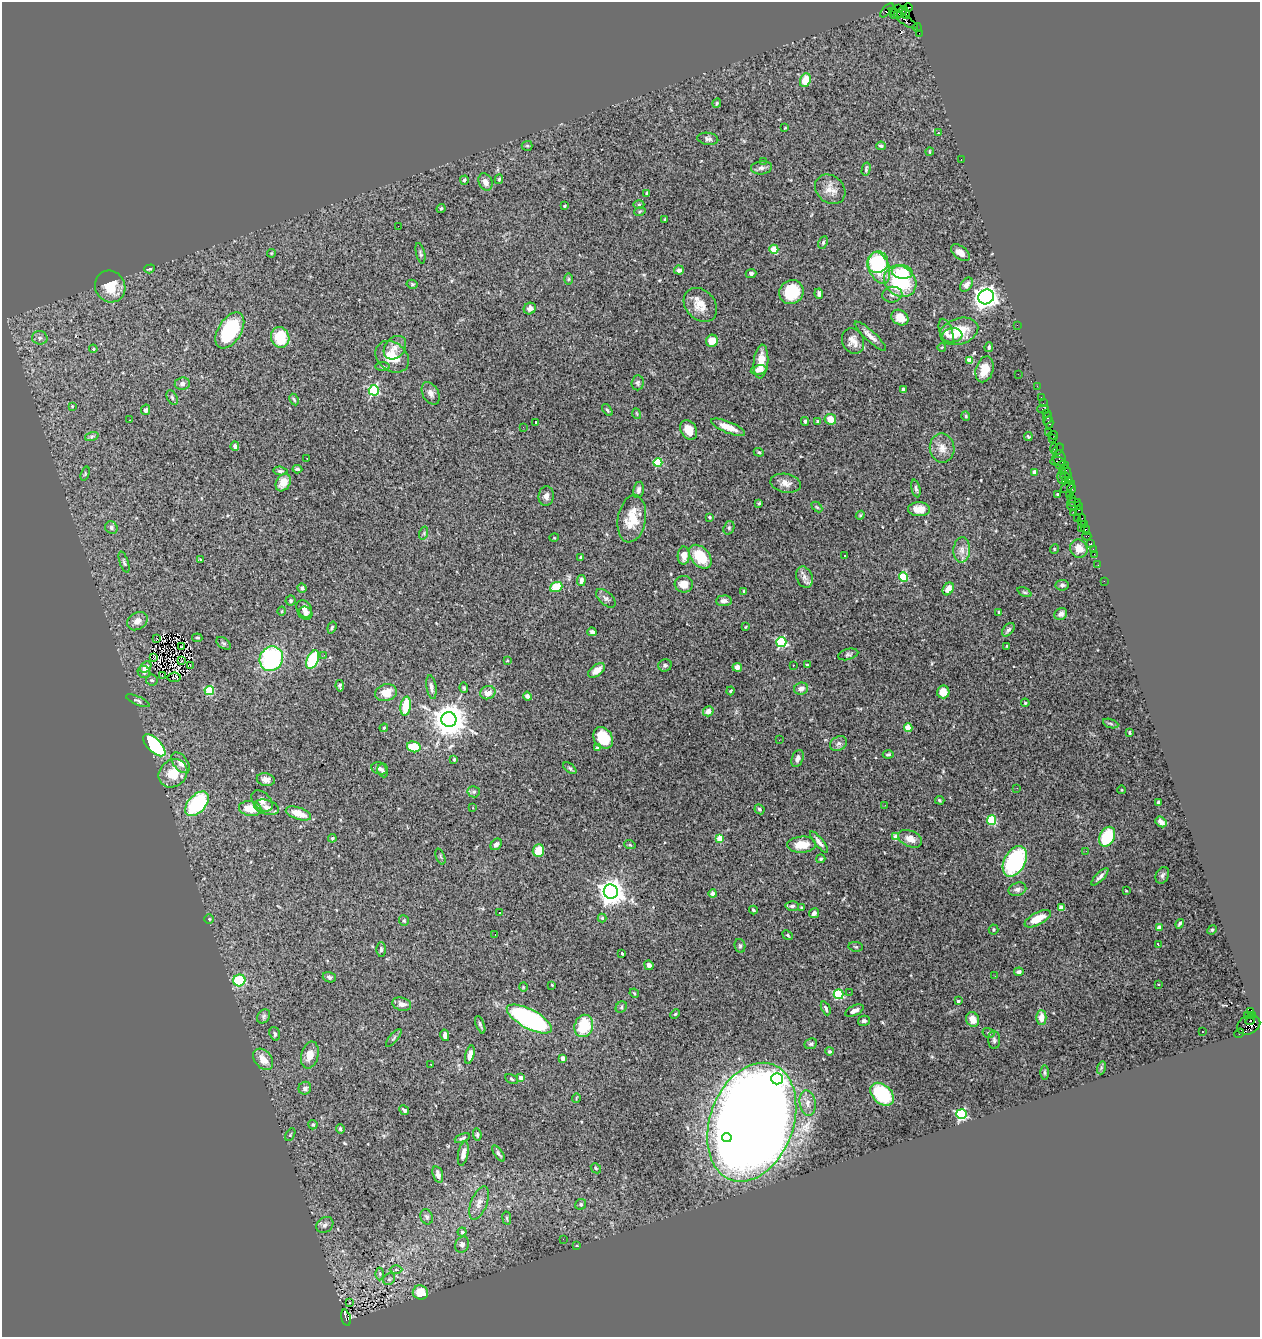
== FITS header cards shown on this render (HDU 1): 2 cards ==
NAXIS1  =                 1258
NAXIS2  =                 1335

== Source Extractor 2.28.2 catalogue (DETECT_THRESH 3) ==
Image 1258 x 1335 px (HDU 1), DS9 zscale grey, 1 PNG px = 1 image px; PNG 1262 x 1339 px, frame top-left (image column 1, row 1335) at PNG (2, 2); each listed source drawn as its Kron ellipse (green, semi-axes under 4 px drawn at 4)
Background 1.4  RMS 0.037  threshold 0.111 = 3 sigma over >= 5 px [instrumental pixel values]
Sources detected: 391; all 391 listed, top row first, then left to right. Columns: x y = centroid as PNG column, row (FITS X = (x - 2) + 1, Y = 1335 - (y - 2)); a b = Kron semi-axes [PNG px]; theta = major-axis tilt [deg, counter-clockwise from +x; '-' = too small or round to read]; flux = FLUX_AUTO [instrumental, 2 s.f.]
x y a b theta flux
908 7 4 3 - 300
898 8 4 3 - 140
887 10 8 3 47 300
902 12 6 4 51 390
894 13 6 4 -86 1000
898 14 4 3 - 300
906 14 5 3 - 220
903 19 17 4 -34 810
917 27 4 2 - 73
919 33 2 2 - 22
805 80 7 5 68 42
717 103 5 4 - 3
785 128 3 2 - 2
938 133 3 3 - 2.5
708 139 10 6 -7 8
527 146 5 5 - 3.2
881 146 4 3 - 4.5
929 152 4 2 - 1.9
961 159 2 2 - 2.9
763 161 2 2 - 56
761 168 10 6 6 7.9
866 169 7 3 76 3.7
499 179 5 3 - 3.2
464 180 4 3 - 4.6
485 182 9 6 -65 16
830 189 16 13 -42 28
647 193 4 3 - 3
639 205 5 3 - 3
565 206 3 3 - 2.6
441 208 5 3 - 3.3
640 211 6 3 19 2.8
665 219 3 3 - 2.2
398 226 2 2 - 5.8
823 242 6 4 65 3.9
774 249 4 4 - 37
271 253 4 4 - 2.4
420 253 10 4 -77 5.2
960 253 11 6 -37 15
878 262 11 10 - 160
879 268 16 10 -70 62
150 269 5 4 - 3
679 270 5 4 - 7.3
902 272 10 7 -6 66
751 273 5 4 - 4.5
569 279 6 4 89 2.8
900 281 17 14 -40 180
412 284 6 4 -12 3.4
966 285 8 5 53 10
110 286 16 15 - 60
791 292 12 11 - 95
819 294 5 3 - 6.4
892 295 10 8 8 12
986 297 8 7 - 1700
700 305 19 14 -46 36
530 308 6 5 - 9.1
900 318 9 7 -35 30
1017 325 2 2 - 39
230 330 20 11 58 190
959 331 19 13 17 64
946 332 13 6 -71 14
952 335 10 7 6 11
870 336 21 5 -42 17
280 337 10 9 - 84
40 338 7 7 - 9.1
712 341 6 6 - 35
853 341 13 10 -64 21
942 347 4 3 - 1.8
989 347 5 3 - 4.4
395 348 13 10 50 18
93 349 4 3 - 2.5
392 357 18 14 -39 54
970 361 4 4 - 36
761 362 17 7 85 36
383 367 7 3 -4 3.3
985 369 13 8 74 43
758 370 8 4 9 15
1018 374 2 2 - 2.1
638 383 7 6 - 5.7
182 384 7 6 - 8.8
1037 386 2 2 - 31
374 390 5 5 - 270
903 390 4 3 - 4.4
431 393 12 8 -61 12
1041 397 2 2 - 51
172 398 8 5 -63 5
294 399 6 4 -62 3.6
1043 403 2 2 - 42
72 406 3 2 - 2.3
1043 409 6 2 0 160
146 410 5 4 - 5.1
607 410 7 3 -52 3.6
1046 413 4 2 - 150
637 414 5 3 - 2.1
966 416 4 4 - 2.7
1048 418 7 3 69 100
830 419 6 5 - 35
129 420 3 2 - 4.1
805 421 4 3 - 3.9
818 421 3 3 - 2.9
536 422 4 3 - 29
1049 422 6 4 90 210
523 427 2 2 - 23
728 427 18 5 -22 32
689 430 10 7 -60 31
1048 433 4 3 - 150
1053 435 5 2 - 120
92 436 7 4 19 4.5
1028 436 4 3 - 2.8
1053 439 2 2 - 37
235 446 4 4 - 8
942 448 14 12 -81 24
1054 448 5 3 - 57
1058 450 7 4 48 120
759 452 5 4 - 3.1
307 458 2 2 - 1.9
1059 458 8 6 -87 630
1058 461 7 3 -3 430
658 463 4 4 - 110
1063 465 6 4 5 270
297 469 5 3 - 3.9
280 471 7 4 -6 5
1062 471 2 2 - 66
1066 471 7 2 -63 320
1034 472 4 3 - 13
85 474 7 4 73 3
1065 476 5 3 - 150
1062 478 6 3 -82 300
1065 480 4 3 - 150
1069 481 3 3 - 120
283 482 9 7 60 24
786 483 15 9 -10 17
1068 487 8 3 37 280
916 488 9 4 -77 5.9
1072 489 5 3 - 140
639 490 8 5 79 9.8
1058 494 3 3 - 3.7
1070 494 2 2 - 39
546 496 9 7 84 11
1072 498 2 2 - 74
759 503 4 3 - 3.8
1074 503 7 3 3 230
1078 505 3 2 - 87
1071 506 4 3 - 180
817 507 6 4 -44 3.1
919 509 11 7 -1 21
1079 510 3 2 - 89
1073 512 3 2 - 210
860 515 4 4 - 2.6
710 517 3 3 - 2.6
1078 518 2 2 - 14
632 519 24 14 81 61
1082 520 6 4 84 260
1085 525 3 2 - 84
111 528 6 6 - 6.6
729 528 7 5 71 5
1081 528 2 2 - 560
1086 530 5 3 - 190
424 533 7 4 72 3.5
1087 536 4 2 - 42
554 538 5 3 - 2.1
1091 544 4 3 - 130
1054 549 5 3 - 1.9
1079 549 9 8 - 25
1093 549 2 2 - 19
962 550 13 8 85 16
1094 554 2 2 - 43
684 556 9 6 88 18
845 556 3 3 - 5.6
581 557 3 3 - 4
700 557 14 9 -49 80
200 559 3 3 - 5.7
124 562 11 4 -71 5.3
1098 565 2 2 - 17
804 577 11 8 -70 12
904 577 5 4 - 140
581 581 5 4 - 10
1104 581 2 2 - 25
684 584 9 8 - 26
1062 585 6 5 - 6.2
556 587 6 5 - 79
302 588 5 4 - 5.9
948 589 7 5 60 21
744 591 4 3 - 3.4
1025 592 7 4 -25 3.9
606 598 12 6 -41 7.8
291 601 5 5 - 3.8
724 601 8 5 4 8.3
304 609 9 7 -59 12
282 611 4 3 - 1.9
999 612 4 3 - 3.1
305 613 7 6 - 8.4
1061 614 7 5 40 9.7
137 621 11 8 33 18
332 627 6 4 71 4.3
745 627 4 2 - 1.6
1008 630 8 5 48 7
592 632 5 4 - 5.6
197 638 5 3 - 2.7
156 639 3 2 - 1.9
781 642 5 5 - 230
224 643 8 5 -37 4.7
1007 646 3 3 - 1.9
181 647 2 2 - 1.6
848 654 10 5 15 5.6
324 655 2 2 - 7.3
154 657 4 2 - 1.7
271 659 13 11 58 310
313 660 10 5 66 160
181 661 2 2 - 1.9
507 661 4 2 - 1.6
190 665 2 2 - 2.3
665 665 7 6 - 5.1
793 665 3 2 - 2.3
807 665 3 3 - 2.7
146 667 6 4 44 16
737 667 5 4 - 17
596 670 10 5 38 20
144 672 6 5 - 7.8
162 675 3 2 - 1.1
174 677 6 4 8 2
152 680 6 5 - 5.5
340 686 6 3 -83 4.6
431 687 12 5 -82 11
464 688 5 3 - 4
801 689 7 6 - 12
209 691 5 4 - 110
730 691 4 3 - 2.9
943 692 6 6 - 21
386 693 11 8 14 36
488 693 8 6 22 23
527 696 4 4 - 8.3
138 701 12 4 -23 5.6
1025 703 4 3 - 2.7
406 706 9 5 81 68
708 711 5 5 - 19
449 719 7 7 - 5300
1111 723 8 3 -19 4.1
384 728 4 4 - 3.4
908 728 4 4 - 58
1129 733 3 3 - 3.7
603 738 11 9 -56 65
779 740 2 2 - 6.6
838 743 9 7 33 8.8
154 745 14 6 -45 220
414 747 7 5 -15 65
597 748 3 3 - 6.2
888 754 5 3 - 3.3
798 758 9 5 67 11
454 760 3 3 - 4.6
180 763 12 7 -53 20
380 768 8 6 -11 8.3
570 768 7 4 -38 4.1
383 771 7 5 -68 6.3
173 773 15 13 42 57
266 780 9 6 -12 14
1017 788 2 2 - 4.7
1122 790 4 3 - 1.7
474 792 6 5 - 5.2
940 800 4 3 - 2.9
262 801 12 8 -45 15
1158 803 4 3 - 17
197 804 15 9 47 250
885 805 3 2 - 4.9
267 807 13 7 -16 16
250 808 11 7 -9 44
473 808 3 2 - 2.8
760 809 5 4 - 5.6
298 813 13 6 -19 40
991 820 5 4 - 130
1161 822 6 4 -41 13
896 837 4 4 - 45
1107 837 10 7 64 100
332 838 4 3 - 3.4
720 838 4 4 - 48
910 839 12 8 -24 20
819 842 13 4 -51 12
496 844 6 5 - 8.5
630 845 6 3 -18 2.5
802 845 14 8 3 42
538 850 6 5 - 35
1086 851 2 2 - 3.1
440 857 8 2 -69 2.9
821 859 4 4 - 3.5
1015 861 16 10 61 300
1162 875 9 6 64 6.6
1100 877 11 4 46 8.9
1017 889 9 6 21 10
1126 891 3 2 - 2.1
611 892 7 7 - 2700
713 894 4 3 - 8.1
792 906 7 4 2 6.1
802 908 4 2 - 2.8
1061 908 4 4 - 36
753 910 4 3 - 3.4
499 913 3 2 - 3.5
814 913 5 5 - 9.2
602 918 4 4 - 3.8
209 919 5 4 - 3.1
1038 919 14 6 28 39
404 921 5 5 - 4
1180 924 5 3 - 4
1159 928 4 4 - 27
993 930 5 5 - 3.3
1212 930 5 4 - 3.2
495 934 2 2 - 1.2
788 935 6 4 -40 3.3
1158 945 3 2 - 2.9
740 946 7 5 -77 4.3
856 947 7 4 -7 4.1
381 949 7 4 88 5.2
622 953 3 2 - 2.5
649 965 5 4 - 10
1019 972 5 3 - 5.3
995 976 2 2 - 2.9
329 977 6 5 - 5.1
239 980 6 6 - 130
552 985 3 2 - 2
1159 985 3 3 - 3.4
523 987 5 3 - 1.9
849 992 2 2 - 5.6
634 993 5 4 - 2.7
838 994 5 5 - 190
958 1001 3 3 - 4.5
402 1004 9 6 -17 14
621 1007 6 5 - 4.1
826 1008 7 3 -66 5.4
854 1011 10 5 25 12
1251 1011 4 3 - 360
675 1014 5 3 - 2.6
1247 1015 3 2 - 22
1253 1015 4 3 - 33
264 1016 8 6 56 5.6
1041 1018 7 5 89 24
529 1019 25 9 -28 490
973 1020 7 6 - 26
864 1021 6 5 - 6.6
1250 1021 4 3 - 490
480 1025 9 3 -69 4.8
1249 1025 12 9 25 1800
584 1026 11 9 71 89
1202 1031 2 2 - 1.7
989 1033 6 5 - 4.3
1239 1033 5 3 - 110
275 1034 7 5 -74 4.9
445 1035 6 4 -77 8.8
394 1038 11 4 50 5
994 1040 9 6 -89 6.3
811 1044 6 5 - 4.7
829 1051 4 4 - 4.9
310 1055 14 8 76 28
470 1055 9 4 74 16
563 1058 4 3 - 8
263 1059 12 8 -50 28
431 1064 2 2 - 1.9
1101 1068 7 4 73 4.5
1044 1072 7 3 -90 3.7
521 1078 4 3 - 17
512 1079 7 4 -28 3.6
777 1079 6 5 - 470
305 1088 6 6 - 8.9
882 1094 13 9 -43 130
576 1098 5 3 - 1.8
808 1103 13 8 -81 18
404 1110 5 3 - 5.5
961 1114 5 5 - 300
752 1122 61 41 70 7900
313 1125 5 4 - 4.6
340 1129 4 4 - 4.2
477 1134 6 3 -85 4
290 1135 7 4 59 2.7
727 1137 5 4 - 120
462 1138 8 3 21 4.7
463 1153 12 5 79 13
498 1153 9 4 -55 5.2
596 1168 5 4 - 3.6
438 1174 8 5 -74 12
479 1203 17 8 69 17
581 1204 6 5 - 4.5
427 1217 8 6 -68 7
507 1218 7 3 -81 2.9
325 1225 9 7 38 9.5
462 1232 4 4 - 2.8
563 1239 2 2 - 6.2
462 1245 8 6 65 7.5
577 1245 3 2 - 1.7
396 1269 6 4 0 3.7
380 1274 6 4 -89 4.3
389 1279 6 5 - 1.9
420 1292 8 7 - 39
349 1303 3 3 - 10
346 1318 8 4 -74 1200